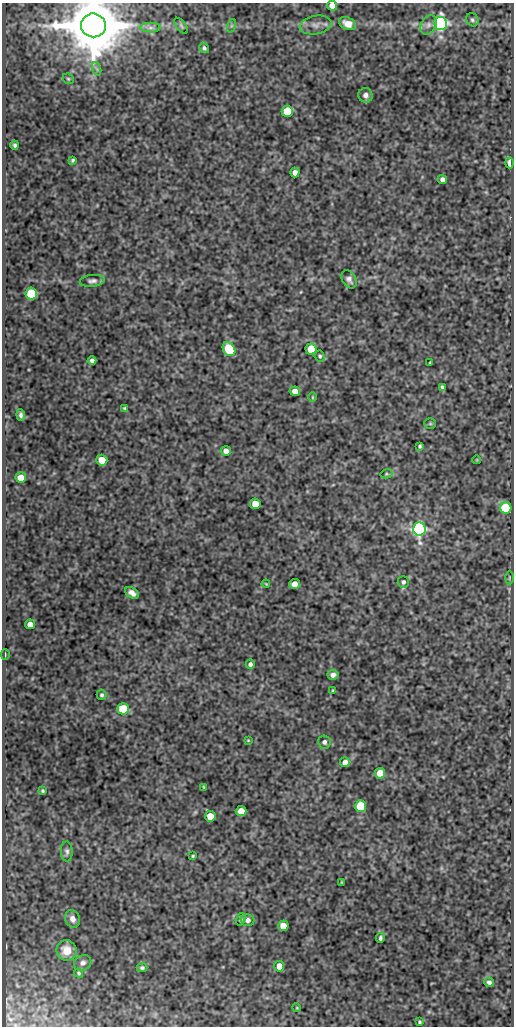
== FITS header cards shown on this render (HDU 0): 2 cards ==
NAXIS1  =                  512
NAXIS2  =                 1024

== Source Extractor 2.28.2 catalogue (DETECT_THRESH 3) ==
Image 512 x 1024 px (HDU 0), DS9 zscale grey, 1 PNG px = 1 image px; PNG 516 x 1028 px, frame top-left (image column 1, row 1024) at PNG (2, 3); each listed source drawn as its Kron ellipse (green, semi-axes under 4 px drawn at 4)
Background 83.9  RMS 0.53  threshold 1.6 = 3 sigma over >= 5 px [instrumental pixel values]
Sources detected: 80; all 80 listed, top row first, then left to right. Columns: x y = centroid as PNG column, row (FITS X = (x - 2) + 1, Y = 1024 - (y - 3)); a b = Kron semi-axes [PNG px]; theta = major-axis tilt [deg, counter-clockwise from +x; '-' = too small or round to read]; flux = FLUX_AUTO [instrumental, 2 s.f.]
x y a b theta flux
332 6 5 5 - 250
472 20 7 6 - 79
347 24 9 6 -26 260
441 24 6 6 - 12000
93 25 12 12 - 330000
316 25 16 9 10 240
428 25 10 7 60 170
181 26 9 4 -52 62
231 26 7 4 71 66
151 28 10 5 0 130
204 48 5 4 - 71
97 69 7 4 -71 68
68 79 6 5 - 50
366 95 7 7 - 160
287 111 6 5 - 1400
15 145 4 3 - 73
73 160 4 3 - 55
510 163 5 3 - 420
295 172 5 4 - 200
442 179 5 4 - 130
349 279 10 6 -58 150
92 281 12 6 7 140
31 294 6 5 - 1800
229 349 7 5 -57 1700
311 349 5 5 - 920
320 356 6 5 - 60
92 360 4 4 - 94
430 363 3 2 - 37
442 387 4 3 - 62
295 391 5 4 - 210
312 397 5 3 - 32
125 408 3 3 - 48
21 415 6 4 -84 92
430 423 6 5 - 44
420 446 4 3 - 54
226 451 5 4 - 190
102 460 5 5 - 650
477 460 4 2 - 28
386 474 6 4 12 48
21 477 5 5 - 510
255 504 5 5 - 520
506 508 6 5 - 2300
419 529 6 6 - 16000
509 578 7 3 89 42
403 582 6 5 - 90
266 584 4 3 - 29
294 584 5 5 - 260
132 593 7 5 -32 180
30 624 5 5 - 280
5 654 5 3 - 36
250 664 5 4 - 100
333 675 5 5 - 150
333 691 3 3 - 39
102 695 5 5 - 63
123 709 6 5 - 1500
248 740 4 3 - 29
324 742 6 6 - 120
345 762 5 5 - 250
380 773 5 5 - 440
204 787 4 3 - 36
43 791 4 3 - 51
361 806 6 5 - 1800
241 811 5 5 - 480
210 816 5 5 - 500
67 852 10 6 -88 110
193 856 4 3 - 44
341 882 3 2 - 25
72 919 9 7 -65 220
240 919 6 4 74 68
247 920 7 6 - 150
283 926 5 5 - 530
380 938 5 3 - 70
66 950 10 10 - 490
83 963 9 7 32 150
279 966 5 5 - 310
142 968 5 4 - 62
79 973 5 3 - 47
489 982 5 4 - 100
297 1008 4 3 - 31
419 1022 3 3 - 45
At the frame edge (FLAGS 8, measured only in part): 2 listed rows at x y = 332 6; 93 25

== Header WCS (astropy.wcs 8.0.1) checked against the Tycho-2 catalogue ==
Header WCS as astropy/WCSLIB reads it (CRVAL/CRPIX/CD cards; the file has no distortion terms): RA---SIN/DEC--SIN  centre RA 14:02:31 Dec +54:32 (210.63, +54.53 deg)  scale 1 arcsec/px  FOV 8.5' x 17.1'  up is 0 deg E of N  parity normal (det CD < 0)
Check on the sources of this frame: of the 60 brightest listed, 3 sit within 1.5 arcsec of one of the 5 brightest Tycho-2 stars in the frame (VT <= 11.99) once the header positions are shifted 0.46 arcsec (0.40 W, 0.22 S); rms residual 0.48 arcsec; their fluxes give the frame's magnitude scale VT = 21.96 - 2.5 log10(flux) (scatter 0.08 mag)
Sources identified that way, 3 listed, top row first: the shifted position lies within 1.5 arcsec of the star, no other Tycho-2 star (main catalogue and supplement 1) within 3.0 arcsec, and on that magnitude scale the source's flux lands within +1.5 / -3 mag of the star's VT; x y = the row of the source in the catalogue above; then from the Tycho-2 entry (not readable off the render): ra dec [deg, ICRS J2000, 3 dp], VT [Tycho-2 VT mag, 2 dp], TYC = Tycho-2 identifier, HIP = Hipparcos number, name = IAU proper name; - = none
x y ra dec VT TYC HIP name
441 24 210.541 +54.667 11.77 3852-201-1 - -
93 25 210.708 +54.666 8.09 3852-267-1 68621 -
419 529 210.552 +54.526 11.90 3852-519-1 - -